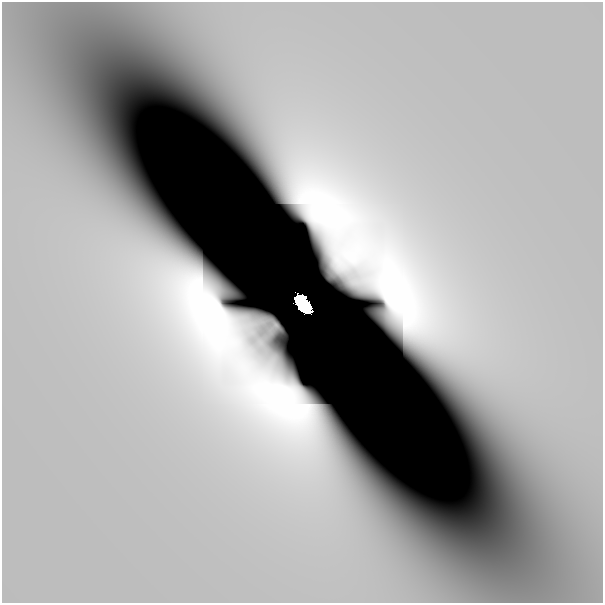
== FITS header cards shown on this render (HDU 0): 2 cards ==
NAXIS1  =                  601
NAXIS2  =                  601

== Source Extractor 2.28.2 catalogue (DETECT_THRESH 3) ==
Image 601 x 601 px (HDU 0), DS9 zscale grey, 1 PNG px = 1 image px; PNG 605 x 605 px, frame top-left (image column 1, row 601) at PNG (2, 2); no overlay
Background 5.21e-11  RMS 7.7e-11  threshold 2.32e-10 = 3 sigma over >= 5 px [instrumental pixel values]
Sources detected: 5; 4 with non-positive FLUX_AUTO (blend fragments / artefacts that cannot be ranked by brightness) are not listed; the other 1 listed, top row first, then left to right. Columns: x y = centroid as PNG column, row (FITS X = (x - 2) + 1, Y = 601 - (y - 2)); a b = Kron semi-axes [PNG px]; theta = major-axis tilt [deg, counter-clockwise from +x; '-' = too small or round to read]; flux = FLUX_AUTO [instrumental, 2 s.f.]
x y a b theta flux
303 304 16 9 -51 11
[4 non-positive-flux detections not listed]